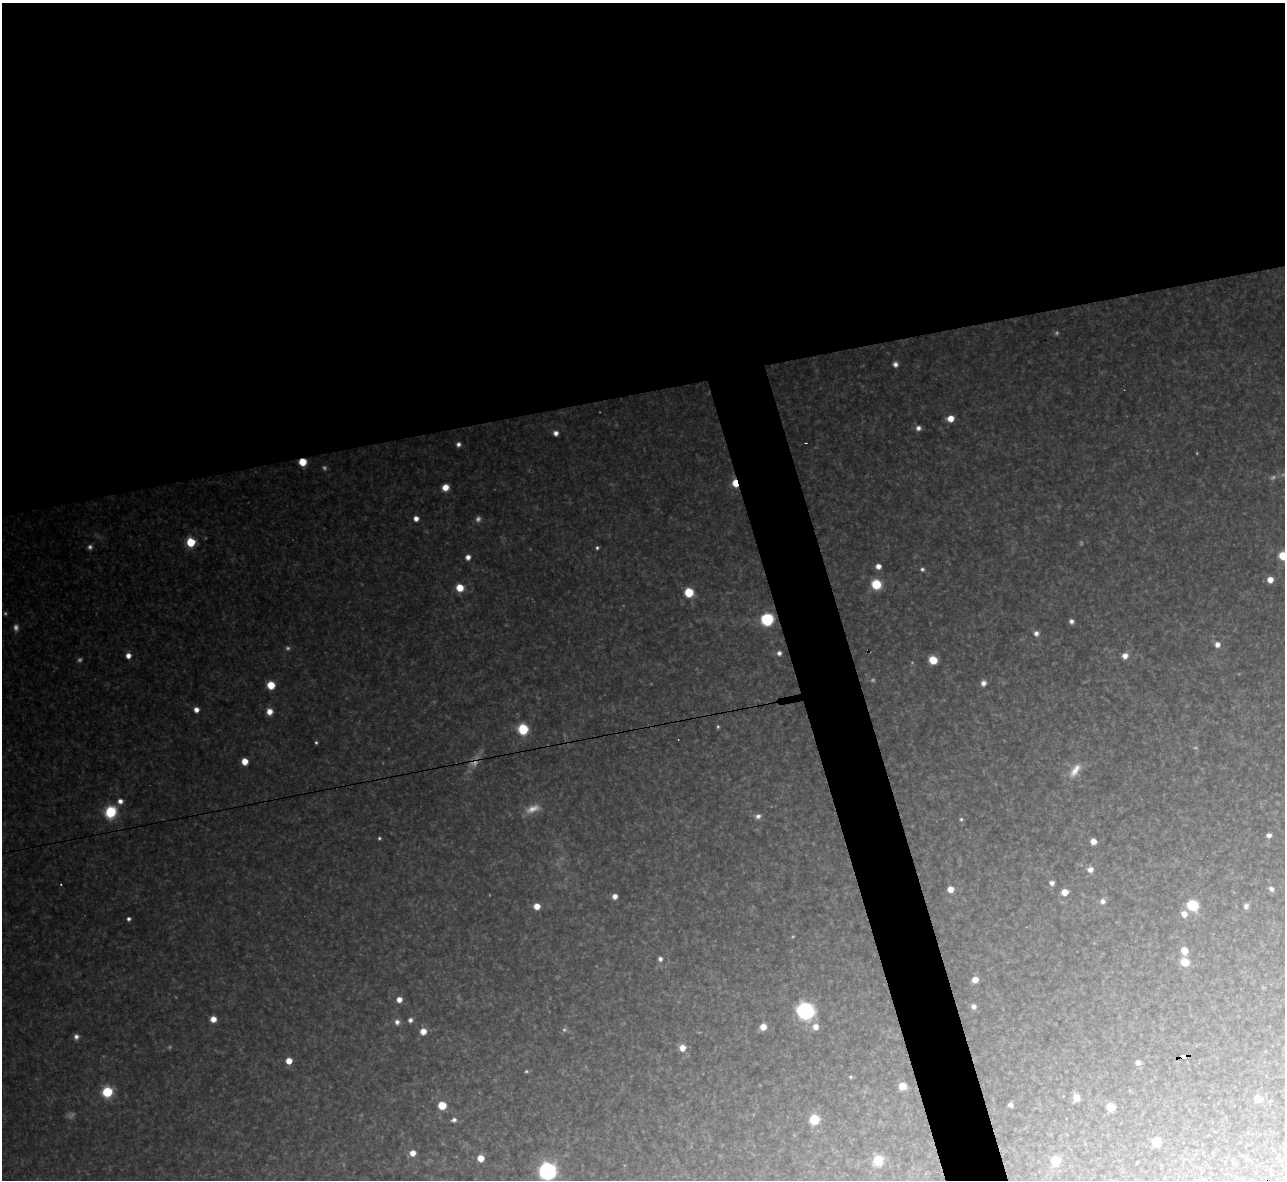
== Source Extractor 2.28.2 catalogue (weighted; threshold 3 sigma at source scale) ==
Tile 2 of 4 x 4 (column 2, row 1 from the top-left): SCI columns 1284-2566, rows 3678-4855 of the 5133 x 5115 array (HDU 1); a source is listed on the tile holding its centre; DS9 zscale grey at full resolution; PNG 1287 x 1182 px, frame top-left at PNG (2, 3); no overlay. Shown black and unused: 36% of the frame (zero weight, under 3 of 4 exposures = <1% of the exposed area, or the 3 px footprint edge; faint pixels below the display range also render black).
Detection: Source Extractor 2.28.2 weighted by HDU 2 'WHT'; one run over the whole footprint, this tile lists its part. Background 0.317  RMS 0.019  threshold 0.0876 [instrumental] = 3 sigma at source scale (4.5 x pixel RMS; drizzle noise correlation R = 1.50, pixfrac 1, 0.05/0.05 arcsec/px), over >= 5 px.
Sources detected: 112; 21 too faint to see at this stretch — not listed; the other 91 listed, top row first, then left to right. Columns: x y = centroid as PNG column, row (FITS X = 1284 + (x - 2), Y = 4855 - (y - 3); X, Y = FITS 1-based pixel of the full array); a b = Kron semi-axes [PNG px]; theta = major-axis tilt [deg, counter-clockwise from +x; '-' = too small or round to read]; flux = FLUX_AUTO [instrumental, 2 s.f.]
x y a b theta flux
895 364 5 5 - 8.9
950 418 6 6 - 27
918 428 6 6 - 10
556 433 5 4 - 11
806 443 3 2 - 2.6
458 444 5 5 - 7.8
302 462 6 5 - 48
735 483 7 5 -79 41
445 487 6 6 - 25
416 518 6 5 - 13
191 542 5 5 - 130
597 548 5 4 - 4
1283 556 6 6 - 62
468 557 6 5 - 12
878 566 5 5 - 15
922 569 6 6 - 5
1270 580 6 6 - 20
876 584 8 8 - 66
460 588 7 6 - 40
689 592 6 6 - 81
767 619 8 8 - 160
1071 621 5 4 - 8.2
1036 633 7 7 - 10
1217 644 6 6 - 14
779 653 5 5 - 7.9
128 656 6 6 - 14
1125 656 7 6 - 16
933 660 6 6 - 58
983 683 7 6 - 10
271 685 7 6 - 41
196 710 5 5 - 13
269 711 6 6 - 21
523 729 7 7 - 110
316 742 4 3 - 3.1
245 761 5 5 - 28
1075 770 21 10 53 28
120 801 7 7 - 13
111 812 9 8 - 120
758 816 8 7 - 8.6
961 819 6 5 - 3.8
1269 835 5 5 - 9.2
1093 841 5 5 - 18
1090 870 6 6 - 14
1052 883 5 5 - 8.8
950 889 7 6 - 19
1271 889 6 5 - 8.4
1065 892 6 5 - 24
615 896 5 5 - 13
1102 901 6 6 - 10
1193 905 7 7 - 110
537 906 6 5 - 24
1246 906 6 5 - 7.9
1184 914 7 6 - 19
129 919 4 4 - 6.6
1184 951 6 5 - 35
660 959 6 5 - 7.3
1185 962 7 6 - 44
975 980 6 6 - 18
399 999 5 5 - 17
974 1006 6 6 - 9.8
805 1011 9 9 - 500
213 1019 5 5 - 21
410 1020 6 6 - 7
397 1022 7 6 - 10
763 1027 6 6 - 22
815 1027 8 7 - 18
564 1030 7 6 - 4.9
423 1031 7 6 - 21
76 1037 6 6 - 8.5
682 1048 7 7 - 22
1184 1056 5 4 - 79
289 1061 5 5 - 28
1138 1062 7 6 - 8.5
526 1071 5 4 - 3
850 1077 4 4 - 3.3
902 1086 6 6 - 34
107 1092 7 7 - 100
1076 1097 6 6 - 24
1258 1099 8 7 - 23
442 1105 6 6 - 54
1011 1105 4 4 - 8.6
1111 1107 6 5 - 70
814 1119 6 6 - 98
454 1120 7 5 20 6.6
1157 1142 6 6 - 47
413 1153 6 6 - 18
481 1158 6 6 - 28
878 1160 7 6 - 80
1056 1160 7 7 - 49
1137 1162 3 3 - 2.3
547 1171 10 9 - 460
Overlapping masked pixels (flux is a lower limit): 3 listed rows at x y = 302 462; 735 483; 1184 1056
Isophote crosses this tile's border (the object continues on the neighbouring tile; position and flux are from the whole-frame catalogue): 2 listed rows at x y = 1283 556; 547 1171